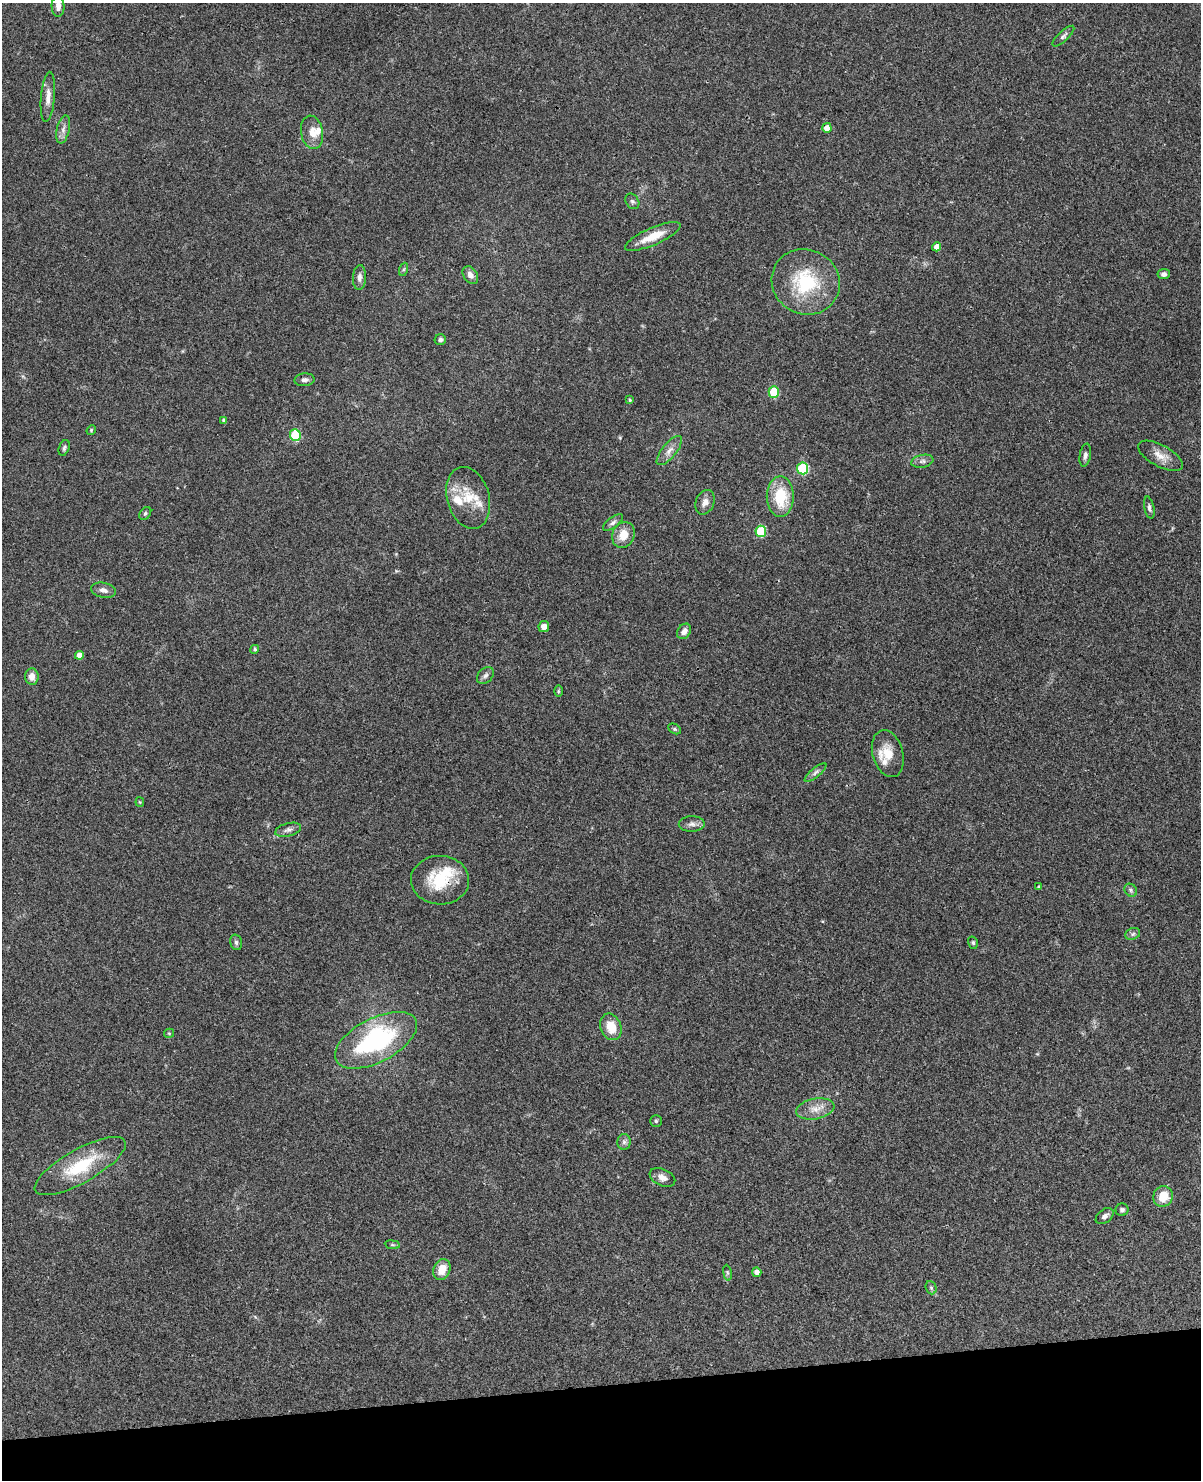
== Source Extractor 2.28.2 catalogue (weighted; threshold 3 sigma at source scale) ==
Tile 10 of 4 x 3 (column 2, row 3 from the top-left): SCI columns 1248-2446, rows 259-1736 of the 4892 x 4840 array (HDU 1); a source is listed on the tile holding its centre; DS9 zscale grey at full resolution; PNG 1203 x 1482 px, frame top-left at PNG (2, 3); each listed source drawn as its Kron ellipse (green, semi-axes under 4 px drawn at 4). Shown black and unused: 6% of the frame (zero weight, under 3 of 4 exposures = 5% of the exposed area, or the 3 px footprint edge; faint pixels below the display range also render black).
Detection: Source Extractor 2.28.2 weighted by HDU 2 'WHT'; one run over the whole footprint, this tile lists its part. Background 0.0858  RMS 0.0058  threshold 0.0261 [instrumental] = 3 sigma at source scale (4.5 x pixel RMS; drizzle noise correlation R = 1.50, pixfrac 1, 0.05/0.05 arcsec/px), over >= 5 px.
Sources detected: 78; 7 inside a brighter listed object's ellipse — not listed separately; the other 71 listed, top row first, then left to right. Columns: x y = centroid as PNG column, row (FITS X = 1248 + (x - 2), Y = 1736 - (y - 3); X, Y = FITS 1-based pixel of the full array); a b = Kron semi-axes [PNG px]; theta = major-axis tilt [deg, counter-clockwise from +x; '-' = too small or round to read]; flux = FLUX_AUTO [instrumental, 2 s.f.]
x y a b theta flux
58 6 10 6 -88 3.2
1063 36 14 5 43 1.8
48 97 25 7 85 5.3
827 128 5 4 - 4.7
63 129 14 6 77 3.2
312 132 17 11 -80 6.2
632 201 8 6 -55 1.4
653 236 30 8 23 11
937 247 5 4 - 3.5
404 269 7 4 71 0.97
1164 274 6 5 - 1.9
470 275 10 7 -57 3.1
359 277 12 6 87 2.8
806 282 34 32 -30 39
440 340 6 5 - 1.6
305 380 10 6 4 2.1
774 392 5 5 - 30
629 400 4 3 - 0.72
224 420 4 4 - 1.2
91 430 5 4 - 0.66
295 435 6 5 - 31
64 448 8 5 68 1.2
669 451 18 7 51 4.1
1085 455 12 5 80 2
1160 456 25 10 -28 6.6
922 461 11 6 11 2.2
803 468 6 5 - 48
780 497 20 13 90 22
468 498 31 21 -74 17
705 502 13 9 66 3.6
1149 508 11 5 -78 1.6
145 513 7 5 50 1.1
613 522 12 5 38 1.9
761 531 5 5 - 29
623 535 13 11 63 8.6
103 590 12 7 -10 3
544 627 5 5 - 3.5
684 631 8 6 54 2.8
255 649 4 4 - 1.1
79 655 4 4 - 4.9
485 675 9 7 44 1.9
32 677 8 7 - 3.7
558 691 6 4 90 0.73
675 729 7 4 -27 0.92
888 754 24 15 -74 11
815 773 13 4 38 2
140 802 4 4 - 0.59
692 824 13 7 2 2.7
288 830 13 6 15 2.3
440 880 29 24 -2 24
1039 887 4 3 - 1.1
1131 890 7 5 -50 1.3
1133 934 8 5 23 1.4
236 942 8 6 -75 1.4
973 943 6 5 - 1.1
611 1027 14 10 -68 11
169 1033 5 4 - 0.65
376 1040 45 22 28 75
815 1109 19 10 10 6.5
656 1121 5 5 - 1
624 1142 8 6 89 1.7
80 1166 51 17 29 30
662 1178 13 8 -25 3.8
1163 1196 10 9 - 10
1122 1210 6 6 - 1.5
1105 1216 10 6 37 2.5
392 1245 7 4 -8 0.82
442 1269 11 8 68 8
757 1272 5 4 - 3.8
727 1273 8 4 -81 0.96
931 1288 7 5 -68 1.1
Overlapping masked pixels (flux is a lower limit): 2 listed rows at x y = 803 468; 440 880